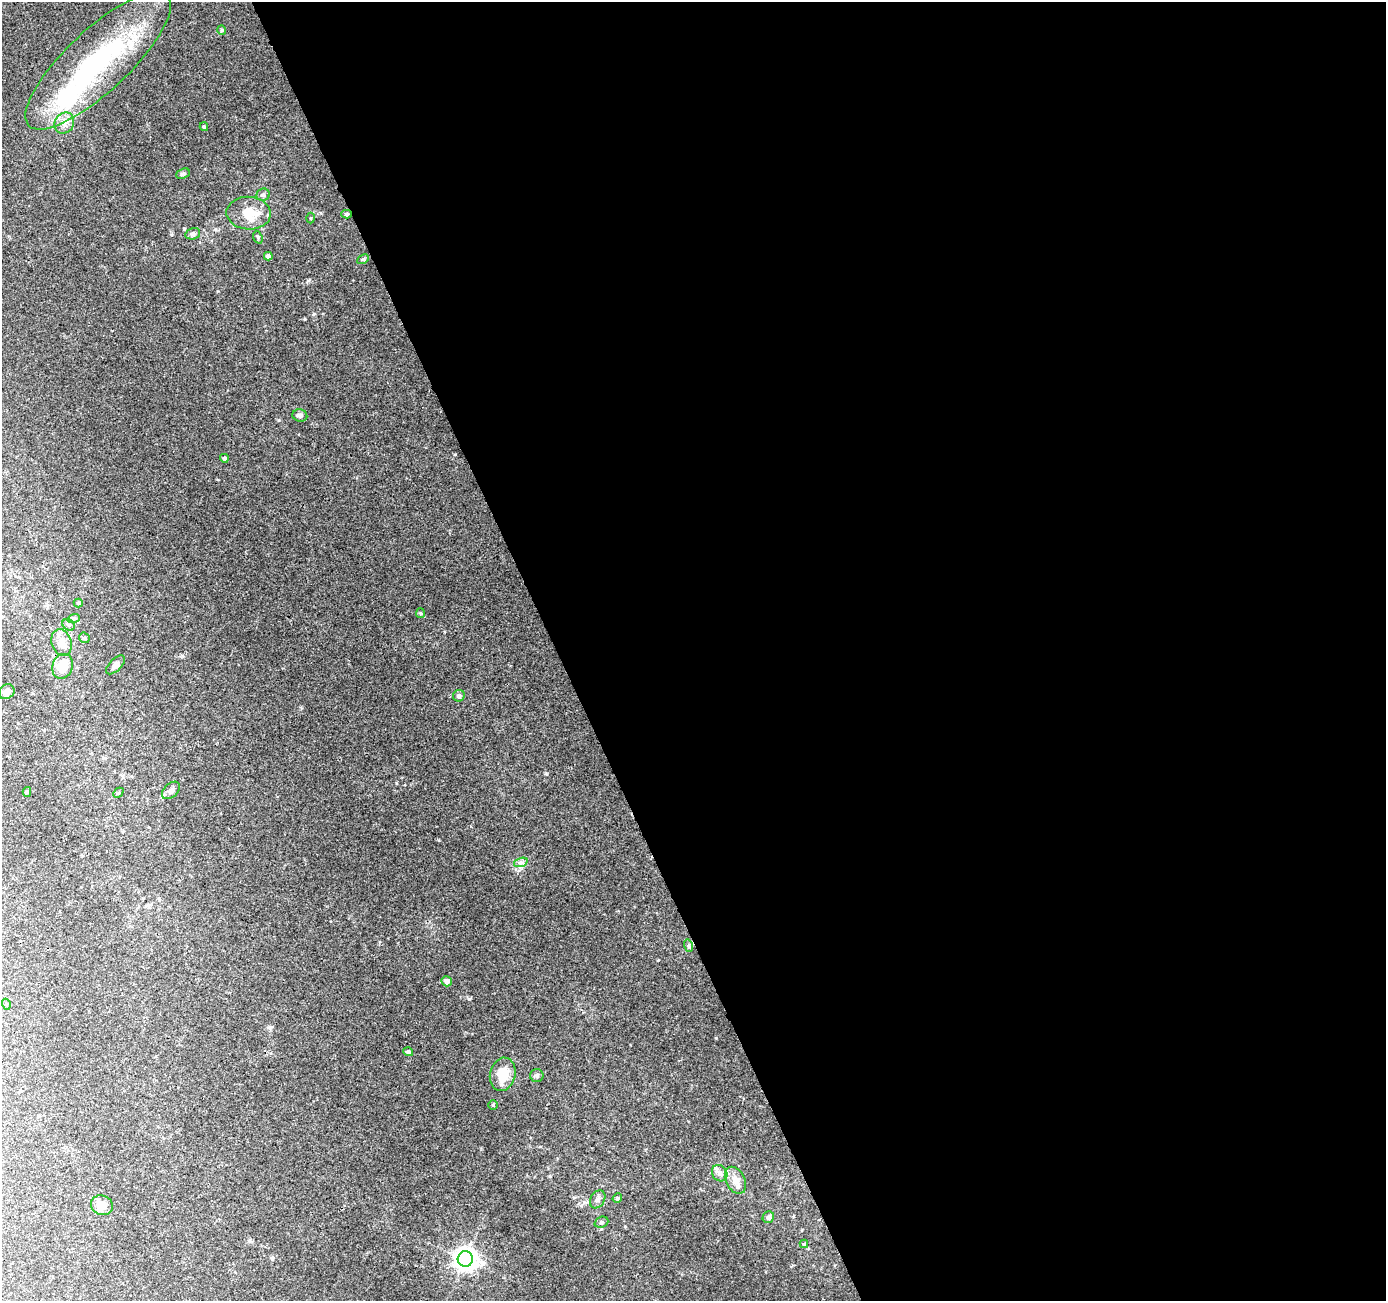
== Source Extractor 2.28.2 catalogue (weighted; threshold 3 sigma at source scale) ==
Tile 8 of 4 x 4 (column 4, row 2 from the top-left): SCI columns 4205-5588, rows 2706-4004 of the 5646 x 5464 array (HDU 1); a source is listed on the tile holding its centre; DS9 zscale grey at full resolution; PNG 1388 x 1303 px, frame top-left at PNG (2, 2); each listed source drawn as its Kron ellipse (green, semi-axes under 4 px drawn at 4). Shown black and unused: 60% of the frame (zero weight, under 3 of 4 exposures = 5% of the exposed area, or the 3 px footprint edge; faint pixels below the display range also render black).
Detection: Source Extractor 2.28.2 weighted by HDU 2 'WHT'; one run over the whole footprint, this tile lists its part. Background 0.0269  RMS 0.0036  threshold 0.0163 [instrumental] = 3 sigma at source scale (4.5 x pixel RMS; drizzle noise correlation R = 1.50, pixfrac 1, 0.0396/0.0396 arcsec/px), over >= 5 px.
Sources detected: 51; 1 inside a brighter object's white glare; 1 cosmic-ray / hot-pixel residue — neither listed nor drawn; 4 inside a brighter listed object's ellipse — not listed separately; the other 45 listed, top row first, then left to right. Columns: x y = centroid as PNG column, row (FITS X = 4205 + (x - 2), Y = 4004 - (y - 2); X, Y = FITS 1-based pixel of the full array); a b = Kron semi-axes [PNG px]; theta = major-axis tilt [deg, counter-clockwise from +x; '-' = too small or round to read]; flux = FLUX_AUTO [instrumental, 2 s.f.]
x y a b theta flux
222 30 5 4 - 0.43
98 61 95 31 43 63
64 123 11 9 58 2.4
204 127 4 3 - 0.51
183 174 7 4 23 0.68
263 195 6 6 - 0.94
249 213 22 16 -4 8.3
347 214 5 4 - 0.59
311 218 5 3 - 0.34
193 234 7 5 15 1
258 237 6 4 -70 0.51
268 256 4 4 - 1.3
363 259 6 4 27 0.53
300 415 7 6 - 1
224 458 4 4 - 0.61
78 603 4 4 - 0.43
420 613 5 4 - 0.44
74 618 6 4 19 0.54
69 625 7 5 -35 0.73
84 638 6 5 - 0.54
62 643 13 9 -73 4.8
116 665 12 6 45 1.3
63 666 12 10 72 6
7 692 8 7 - 2.1
459 696 6 5 - 1.1
171 790 10 6 42 1.5
27 792 5 4 - 0.47
118 793 6 4 44 0.49
521 862 7 4 18 0.94
689 946 6 4 -72 0.55
447 981 5 5 - 1.9
6 1004 5 3 - 0.33
408 1052 5 4 - 0.78
503 1074 17 12 75 7
537 1076 7 6 - 0.85
493 1105 4 4 - 0.39
720 1173 8 7 - 1.6
735 1180 14 9 -63 3.3
617 1198 5 4 - 0.46
598 1199 10 7 59 1.3
102 1205 11 9 -26 3.9
768 1217 6 5 - 1.2
601 1222 7 5 21 0.63
804 1244 4 4 - 0.52
465 1259 8 7 - 270
Overlapping masked pixels (flux is a lower limit): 1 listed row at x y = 347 214
Unlisted compact peaks at least as high as the median listed source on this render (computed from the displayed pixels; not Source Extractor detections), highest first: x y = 716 1038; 469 999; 546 773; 314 314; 305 319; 184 229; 308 281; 658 960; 182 656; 279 420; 396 783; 454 454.